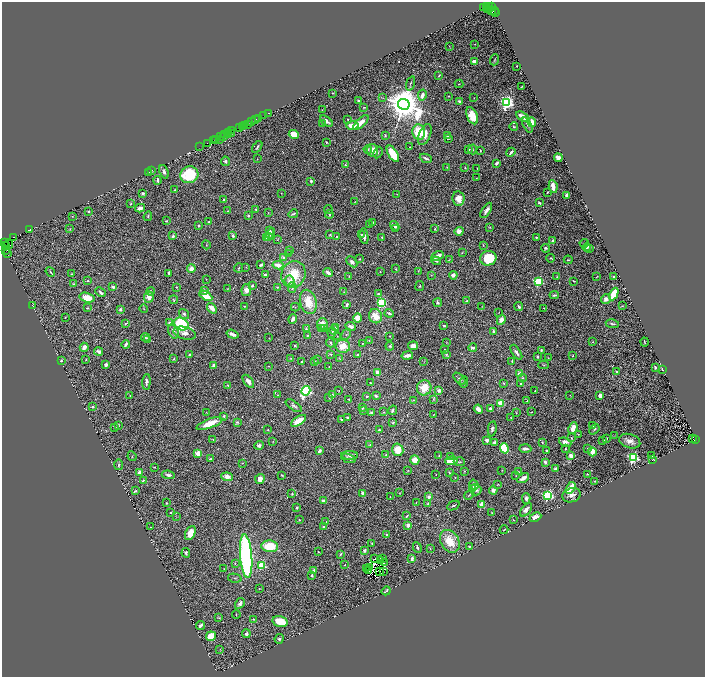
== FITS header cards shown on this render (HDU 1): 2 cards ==
NAXIS1  =                 1406
NAXIS2  =                 1349

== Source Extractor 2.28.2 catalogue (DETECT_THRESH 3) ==
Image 1406 x 1349 px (HDU 1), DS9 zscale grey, zoomed out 1/2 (1 PNG px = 2 x 2 image px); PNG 707 x 679 px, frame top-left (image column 2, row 1349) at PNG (2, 2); each listed source drawn as its Kron ellipse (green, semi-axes under 4 px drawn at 4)
Background 1.18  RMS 0.027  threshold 0.0808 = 3 sigma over >= 5 px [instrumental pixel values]
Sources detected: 593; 56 cannot appear on this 1/2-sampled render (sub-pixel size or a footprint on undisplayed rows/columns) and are neither listed nor drawn; of the other 537, the 500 brightest by FLUX_AUTO listed and drawn (37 fainter detections omitted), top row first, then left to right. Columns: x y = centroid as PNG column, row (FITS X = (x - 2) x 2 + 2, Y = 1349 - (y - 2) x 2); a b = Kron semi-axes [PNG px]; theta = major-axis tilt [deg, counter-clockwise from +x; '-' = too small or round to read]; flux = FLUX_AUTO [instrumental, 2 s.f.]
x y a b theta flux
487 6 3 2 - 200
490 6 2 1 - 140
484 7 3 1 - 43
492 7 2 1 - 59
487 8 3 1 - 220
492 10 4 2 - 560
494 11 3 2 - 470
495 13 4 2 - 340
475 44 2 1 - 2.2
449 46 3 1 - 1.8
494 60 5 1 - 3.9
474 61 4 3 - 32
517 66 2 2 - 3.6
439 75 4 2 - 4.4
410 83 7 2 72 6.5
459 84 4 2 - 3.2
522 87 2 1 - 2.9
333 93 3 2 - 4.2
422 95 6 3 80 39
448 96 2 2 - 4.6
383 98 3 2 - 3
474 98 2 1 - 1.8
359 101 4 3 - 6.7
460 102 3 2 - 20
507 103 3 3 - 1800
404 104 6 5 - 17000
363 107 3 2 - 2.3
322 110 2 1 - 1.8
268 113 2 1 - 35
264 115 3 1 - 67
472 116 9 5 -67 87
522 116 7 3 -33 50
258 118 3 2 - 110
255 119 4 2 - 55
348 119 2 2 - 9.8
326 121 7 3 -38 19
252 122 3 2 - 170
532 122 5 3 - 32
361 123 9 4 43 43
248 124 3 2 - 190
323 124 3 2 - 5.7
352 125 6 3 -2 82
527 125 8 3 -64 10
242 126 2 1 - 130
244 126 2 1 - 210
240 127 3 1 - 190
514 127 4 3 - 4.7
232 131 3 1 - 270
419 132 8 6 -80 140
228 133 2 1 - 74
231 133 3 1 - 270
294 134 5 4 - 62
425 134 11 5 69 39
224 135 4 1 - 360
228 135 2 1 - 70
385 135 3 2 - 4
447 136 3 2 - 3.3
221 137 3 2 - 380
224 137 2 1 - 72
448 138 2 2 - 3.5
216 139 3 1 - 190
220 140 2 1 - 120
214 141 2 1 - 120
326 142 2 2 - 6.3
207 143 2 1 - 91
200 147 4 2 - 210
257 147 7 2 55 7.5
409 147 2 1 - 2.8
368 149 4 4 - 7.8
469 149 4 2 - 7.5
473 149 5 2 - 4.6
372 150 6 6 - 65
480 150 2 2 - 3.3
511 152 5 3 - 16
378 153 6 3 62 6.4
393 154 9 4 -58 130
426 158 6 2 -24 11
558 158 4 3 - 39
257 159 2 2 - 2.1
225 161 5 4 - 11
496 163 3 2 - 17
345 165 4 3 - 5.3
447 167 3 2 - 3.2
465 168 3 2 - 4.4
477 168 3 1 - 2
151 170 3 2 - 2.6
148 172 3 1 - 2.4
164 172 7 4 -68 14
189 175 9 8 - 220
476 178 2 2 - 2.3
157 180 4 2 - 12
311 181 2 2 - 14
553 186 6 3 -80 50
175 190 3 2 - 3.5
547 192 3 2 - 3.2
143 193 4 3 - 9.8
281 193 2 2 - 1.9
397 194 2 2 - 2.5
567 195 3 2 - 24
458 198 7 6 - 57
224 199 3 2 - 6.8
355 202 3 2 - 1.8
539 203 3 2 - 8.3
130 204 3 2 - 3.4
140 208 5 3 - 31
256 209 3 2 - 6.7
328 210 4 3 - 3.8
486 210 8 3 58 22
89 211 3 2 - 5.1
227 211 3 2 - 3.2
268 212 3 2 - 2.7
293 214 5 2 - 9.8
329 214 4 3 - 7.1
73 216 2 2 - 2.3
148 216 5 3 - 5.7
249 216 3 3 - 5.8
166 221 3 2 - 4.9
209 221 3 2 - 4.4
373 222 4 2 - 6.3
370 224 3 3 - 4.2
199 225 2 2 - 8.6
395 226 5 2 - 15
489 227 3 2 - 3.3
70 229 3 3 - 3.9
395 229 2 2 - 11
435 229 3 3 - 5.6
29 230 2 2 - 6.3
269 230 4 3 - 7.5
459 231 4 4 - 29
271 233 5 3 - 20
330 235 3 3 - 3.9
362 235 4 2 - 4.9
173 236 4 3 - 11
233 236 4 3 - 13
364 236 8 3 -80 23
13 237 2 1 - 170
269 237 4 3 - 8.9
337 237 3 2 - 5.9
382 237 2 2 - 6.4
536 237 3 2 - 4.9
266 238 4 3 - 14
277 239 4 2 - 2.3
552 241 4 3 - 8.4
4 243 2 2 - 150
584 243 4 1 - 2.5
9 244 4 2 - 170
5 245 4 2 - 500
206 245 5 2 - 2.6
483 245 3 2 - 3.3
587 247 4 2 - 19
545 248 4 4 - 8.5
589 248 2 1 - 1.9
290 250 3 2 - 2.6
6 251 4 3 - 330
8 253 3 1 - 41
462 253 3 2 - 2.7
288 254 3 2 - 3
437 256 7 3 26 36
283 257 4 3 - 10
488 258 8 7 - 170
551 258 4 3 - 4.4
360 259 3 2 - 3.8
449 259 3 2 - 2.8
568 260 4 3 - 6.1
436 261 5 3 - 7.9
352 262 6 4 -44 15
261 265 3 2 - 16
278 265 5 3 - 40
246 267 2 2 - 2.2
239 268 4 3 - 6
191 269 4 3 - 33
396 269 3 2 - 4.1
418 271 3 2 - 2.3
50 272 5 2 - 6.7
380 272 3 2 - 3.6
169 273 3 2 - 11
328 273 5 2 - 29
71 274 3 3 - 3.4
293 274 13 12 - 150
265 275 3 3 - 12
431 275 2 2 - 1.9
453 275 4 4 - 24
613 276 2 2 - 4.6
349 277 2 1 - 2.5
557 277 2 2 - 2.7
597 277 4 1 - 2.6
206 279 2 2 - 2.2
88 281 3 2 - 5.5
290 281 5 5 - 23
574 281 3 2 - 5.7
538 282 3 3 - 640
73 284 3 3 - 4.1
252 286 3 3 - 10
420 286 5 2 - 3.9
113 287 3 2 - 9.6
176 287 3 2 - 3.9
277 287 2 2 - 3.8
292 288 5 2 - 5.5
227 289 2 2 - 2.5
246 290 6 5 - 43
150 291 4 3 - 10
204 291 3 3 - 9
101 292 6 3 -40 13
344 292 3 2 - 2.1
378 294 4 3 - 8.3
614 294 7 3 63 130
554 295 5 2 - 9.7
206 296 7 4 -30 70
149 297 6 5 - 36
87 298 8 4 -15 72
606 299 5 4 - 31
174 300 4 2 - 5.3
467 301 3 3 - 5.1
308 302 12 8 -76 100
381 302 3 3 - 420
438 303 4 3 - 11
347 305 3 2 - 18
32 306 3 2 - 2.3
244 306 2 2 - 2.3
622 306 3 2 - 3
295 307 4 2 - 3.8
482 307 3 2 - 2.2
519 307 4 3 - 9.3
87 308 3 2 - 3.5
212 308 6 3 -49 44
543 308 2 2 - 1.8
120 309 3 2 - 7.4
144 309 4 2 - 3.2
499 312 2 2 - 1.9
389 313 4 2 - 16
184 314 5 4 - 12
375 316 7 6 - 82
65 317 3 2 - 1.8
358 318 4 4 - 53
292 319 5 3 - 15
501 320 5 4 - 45
169 322 4 3 - 9.9
125 324 3 2 - 6.3
181 324 8 6 -28 560
322 324 6 5 - 50
612 324 7 2 -9 6.6
444 325 3 2 - 8.3
351 326 5 3 - 18
336 327 3 3 - 9.6
306 329 3 3 - 4.7
322 329 3 3 - 4.6
324 329 3 3 - 11
334 329 5 3 - 15
173 331 7 5 -71 21
494 331 4 3 - 9.3
332 332 5 3 - 6.5
185 333 11 6 -15 27
232 334 6 3 -19 28
346 334 6 3 60 7.4
307 335 3 3 - 3.9
337 336 3 2 - 2.5
389 336 2 2 - 3
145 337 4 2 - 4.8
269 338 2 2 - 2.3
148 339 4 3 - 6.2
369 340 2 2 - 2.6
593 342 3 2 - 2.6
644 342 4 2 - 4.5
330 343 4 4 - 8.5
446 343 2 2 - 2
126 344 4 2 - 17
362 344 2 2 - 3.4
295 346 2 2 - 5.7
343 346 7 6 - 82
390 346 4 4 - 6.2
413 346 5 3 - 39
84 347 4 3 - 26
473 348 4 3 - 10
444 350 2 2 - 4.6
541 351 4 2 - 6
99 352 4 3 - 20
516 352 8 3 -57 16
331 354 3 3 - 6.5
190 355 3 2 - 5
358 355 4 3 - 14
447 355 3 3 - 4.6
407 356 6 2 10 31
573 356 2 2 - 7.4
538 357 2 2 - 9.5
291 358 2 2 - 2.3
548 358 2 2 - 2.2
86 359 2 1 - 2.8
174 359 3 2 - 5.8
340 359 3 2 - 2.7
318 360 4 2 - 3.3
61 361 2 2 - 7
301 361 2 2 - 3.9
424 361 2 2 - 2.2
512 361 3 2 - 5.9
314 362 3 2 - 4.7
106 365 2 2 - 29
213 365 3 2 - 13
544 365 5 3 - 4.9
269 366 2 2 - 2.6
329 367 2 1 - 1.9
655 368 3 2 - 8.7
662 369 3 1 - 3.6
616 372 3 2 - 5.1
377 373 4 3 - 50
519 374 4 3 - 26
522 378 4 3 - 8.6
459 379 7 4 -44 9.4
248 381 7 3 -53 33
146 382 8 3 85 15
464 382 5 3 - 9.4
370 383 2 2 - 6.7
503 383 3 3 - 3.7
521 384 3 3 - 14
228 385 3 2 - 4.4
424 388 7 7 - 92
339 390 2 2 - 2.1
306 391 5 3 - 1200
439 391 4 4 - 20
535 391 2 2 - 2.8
277 395 2 2 - 3.5
332 395 2 2 - 6.7
570 395 3 2 - 1.9
130 396 2 2 - 2
367 396 2 2 - 6.1
376 396 2 2 - 25
600 396 4 3 - 23
329 398 3 2 - 2.5
433 399 4 3 - 5
349 400 4 3 - 4.6
414 400 3 2 - 4.5
527 401 2 2 - 3
500 403 3 2 - 180
294 406 9 4 -34 15
92 407 2 2 - 17
363 408 2 2 - 2.3
490 408 3 3 - 10
478 409 5 3 - 32
363 410 3 2 - 4.6
393 410 5 3 - 8.5
207 412 2 2 - 2.1
372 412 3 3 - 11
384 412 3 2 - 3.6
531 412 2 2 - 2.3
516 413 3 2 - 2.6
433 415 3 2 - 2.2
224 416 4 3 - 7.9
348 417 3 2 - 9.9
511 418 3 3 - 4
341 420 4 3 - 6.7
299 421 8 3 32 90
237 422 3 3 - 7.6
393 423 3 3 - 9.1
209 424 13 4 20 97
118 425 4 2 - 8.3
593 426 2 2 - 5
115 428 4 3 - 6.1
573 428 6 3 66 63
492 429 7 4 79 13
594 429 6 3 48 8
268 430 3 2 - 2.9
379 430 2 2 - 6.4
578 434 3 3 - 3.1
615 436 3 2 - 2.5
571 438 3 3 - 3.7
607 438 4 2 - 2.2
693 439 2 2 - 95
695 439 4 2 - 700
213 440 3 2 - 3.7
487 440 3 3 - 18
603 440 3 2 - 3.8
630 441 11 7 -18 35
273 442 3 2 - 2.6
495 442 4 3 - 18
542 442 2 2 - 4.7
565 442 6 4 -21 24
259 445 5 4 - 18
370 445 4 3 - 5.6
504 448 5 4 - 290
588 448 2 2 - 4.8
525 449 6 3 -3 19
565 449 3 2 - 3.9
398 450 6 5 - 84
319 451 4 3 - 14
546 451 3 2 - 6.2
592 452 4 3 - 89
198 453 3 2 - 170
350 455 8 4 0 20
386 455 3 3 - 5.1
439 455 3 2 - 3.3
132 456 5 2 - 3.5
450 456 3 2 - 3.8
571 456 3 2 - 51
651 456 2 2 - 3.4
633 457 3 3 - 1000
348 458 7 3 -19 16
210 459 4 3 - 5.3
415 460 5 4 - 53
653 460 2 1 - 2.2
451 461 6 4 10 76
459 462 6 3 -1 6.3
545 462 3 2 - 26
242 463 3 2 - 3
119 465 5 3 - 7.9
154 467 2 2 - 3.1
555 469 4 3 - 19
502 470 2 2 - 2.1
408 471 2 2 - 1.8
464 471 2 2 - 4.2
140 472 4 3 - 24
519 472 2 2 - 2
449 473 4 2 - 5.3
587 474 2 2 - 4.2
168 475 7 3 -8 16
282 475 2 2 - 4.8
436 475 2 1 - 2
516 475 2 1 - 1.8
227 477 6 4 -7 34
455 478 2 2 - 2.1
523 478 6 3 31 33
260 479 5 4 - 32
143 480 4 2 - 5.6
595 481 3 2 - 2.6
498 484 3 2 - 2.1
474 485 5 4 - 34
570 488 6 3 57 150
473 489 3 3 - 10
475 490 6 5 - 20
493 490 4 4 - 19
135 491 4 2 - 7.2
292 493 3 2 - 4
363 493 4 3 - 18
399 493 2 2 - 2.1
469 495 5 2 - 4.4
548 495 3 3 - 910
571 495 9 7 17 26
390 497 2 2 - 1.8
429 497 4 4 - 17
526 498 5 4 - 16
324 501 4 2 - 25
167 503 3 2 - 3.1
416 503 3 2 - 2.4
428 504 3 3 - 5.8
482 505 3 3 - 92
453 506 6 2 26 8.6
297 508 2 2 - 18
526 510 8 4 51 24
171 513 2 1 - 3.7
492 513 3 3 - 4.9
407 516 4 2 - 6.9
176 517 3 2 - 2.4
535 517 6 4 26 34
299 519 3 2 - 2.8
514 520 3 2 - 2.4
326 522 2 2 - 2.7
408 525 3 3 - 27
151 527 2 1 - 2.3
323 527 3 2 - 7.9
504 530 4 2 - 3.6
190 533 7 5 64 58
386 535 3 2 - 8.5
450 541 12 9 -60 110
372 543 3 3 - 4.7
270 546 8 5 -5 150
469 546 2 2 - 4.8
417 548 5 3 - 11
430 548 2 2 - 2.2
364 550 3 3 - 13
318 552 2 2 - 4
186 553 4 3 - 10
341 554 4 3 - 5.3
246 556 22 6 -85 1500
374 559 2 1 - 3.8
382 559 2 1 - 3.2
412 559 3 2 - 29
381 561 2 1 - 2
235 563 4 3 - 6.2
384 563 2 1 - 2.8
261 565 3 3 - 370
345 565 2 2 - 2.6
366 568 2 1 - 2.1
369 568 2 1 - 2.8
224 569 3 2 - 3.1
314 570 4 2 - 23
369 570 2 1 - 2.4
383 571 2 1 - 2.3
379 572 3 1 - 1.8
312 575 3 2 - 12
235 578 7 2 -13 5.5
259 589 2 2 - 2.6
386 591 5 2 - 8
240 603 6 3 57 15
236 615 4 2 - 2.9
219 618 4 3 - 4
253 619 3 3 - 4.2
280 621 8 5 -15 110
200 625 4 2 - 22
246 634 4 4 - 11
211 636 5 4 - 71
279 639 5 4 - 9.4
220 649 3 3 - 2.5
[37 fainter detections neither listed nor drawn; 56 sub-pixel or undisplayed-footprint detections neither listed nor drawn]